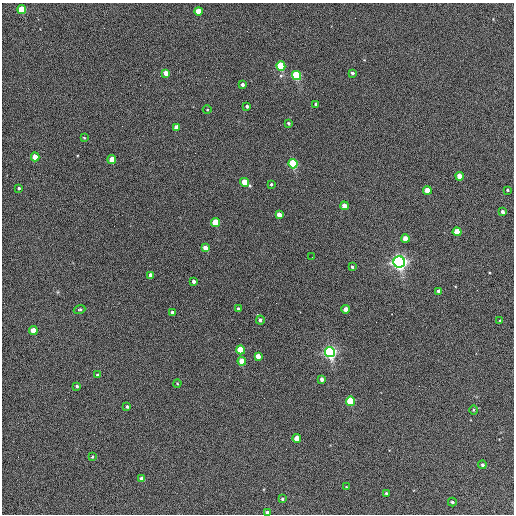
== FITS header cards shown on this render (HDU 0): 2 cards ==
NAXIS1  =                  512 / Axis length
NAXIS2  =                  512 / Axis length

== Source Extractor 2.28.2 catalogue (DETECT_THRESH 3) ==
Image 512 x 512 px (HDU 0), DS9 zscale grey, 1 PNG px = 1 image px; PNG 516 x 516 px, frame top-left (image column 1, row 512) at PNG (2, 3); each listed source drawn as its Kron ellipse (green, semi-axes under 4 px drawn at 4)
Background 407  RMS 22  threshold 65.2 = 3 sigma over >= 5 px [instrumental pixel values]
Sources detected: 62; all 62 listed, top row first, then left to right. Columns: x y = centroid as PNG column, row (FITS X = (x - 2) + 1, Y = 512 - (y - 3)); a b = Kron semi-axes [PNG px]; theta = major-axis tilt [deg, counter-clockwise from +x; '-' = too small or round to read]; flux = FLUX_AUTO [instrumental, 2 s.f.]
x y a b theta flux
22 10 4 4 - 78000
198 11 4 4 - 29000
281 66 4 4 - 140000
166 73 4 4 - 15000
352 73 4 3 - 2700
296 76 4 4 - 180000
242 85 3 3 - 3800
316 104 3 3 - 1900
247 106 3 3 - 2700
207 110 4 3 - 1200
288 123 3 3 - 2400
177 127 4 4 - 10000
84 138 3 2 - 1400
35 157 4 4 - 23000
112 159 4 4 - 19000
293 164 4 4 - 160000
459 176 4 4 - 19000
245 182 4 4 - 31000
271 184 3 3 - 2000
19 188 3 3 - 2100
427 190 4 4 - 36000
508 190 3 2 - 1600
344 206 4 4 - 18000
503 212 4 3 - 6300
279 215 4 4 - 13000
215 222 4 4 - 61000
457 232 4 4 - 44000
405 239 4 4 - 24000
205 248 4 4 - 12000
312 257 2 2 - 680
399 262 6 5 - 850000
352 267 3 3 - 1800
151 275 4 3 - 7500
194 281 4 3 - 4600
439 291 4 3 - 4600
238 309 4 3 - 2500
346 309 4 4 - 15000
79 310 6 3 21 2400
172 312 3 3 - 3000
260 320 4 4 - 3300
500 320 3 2 - 1200
33 330 4 4 - 22000
241 350 4 4 - 56000
330 352 5 5 - 570000
258 356 4 4 - 16000
242 361 4 4 - 21000
97 375 4 3 - 2700
322 379 4 3 - 5300
177 383 4 3 - 1200
77 386 3 3 - 2500
351 401 4 4 - 96000
127 407 3 3 - 2600
473 410 5 3 - 1500
297 438 4 4 - 24000
92 457 3 3 - 1800
482 465 4 4 - 3000
142 479 4 4 - 14000
346 487 3 3 - 1200
386 493 3 3 - 1600
282 499 4 3 - 2000
452 502 4 3 - 2300
267 513 4 3 - 7000
At the frame edge (FLAGS 8, measured only in part): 1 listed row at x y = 267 513